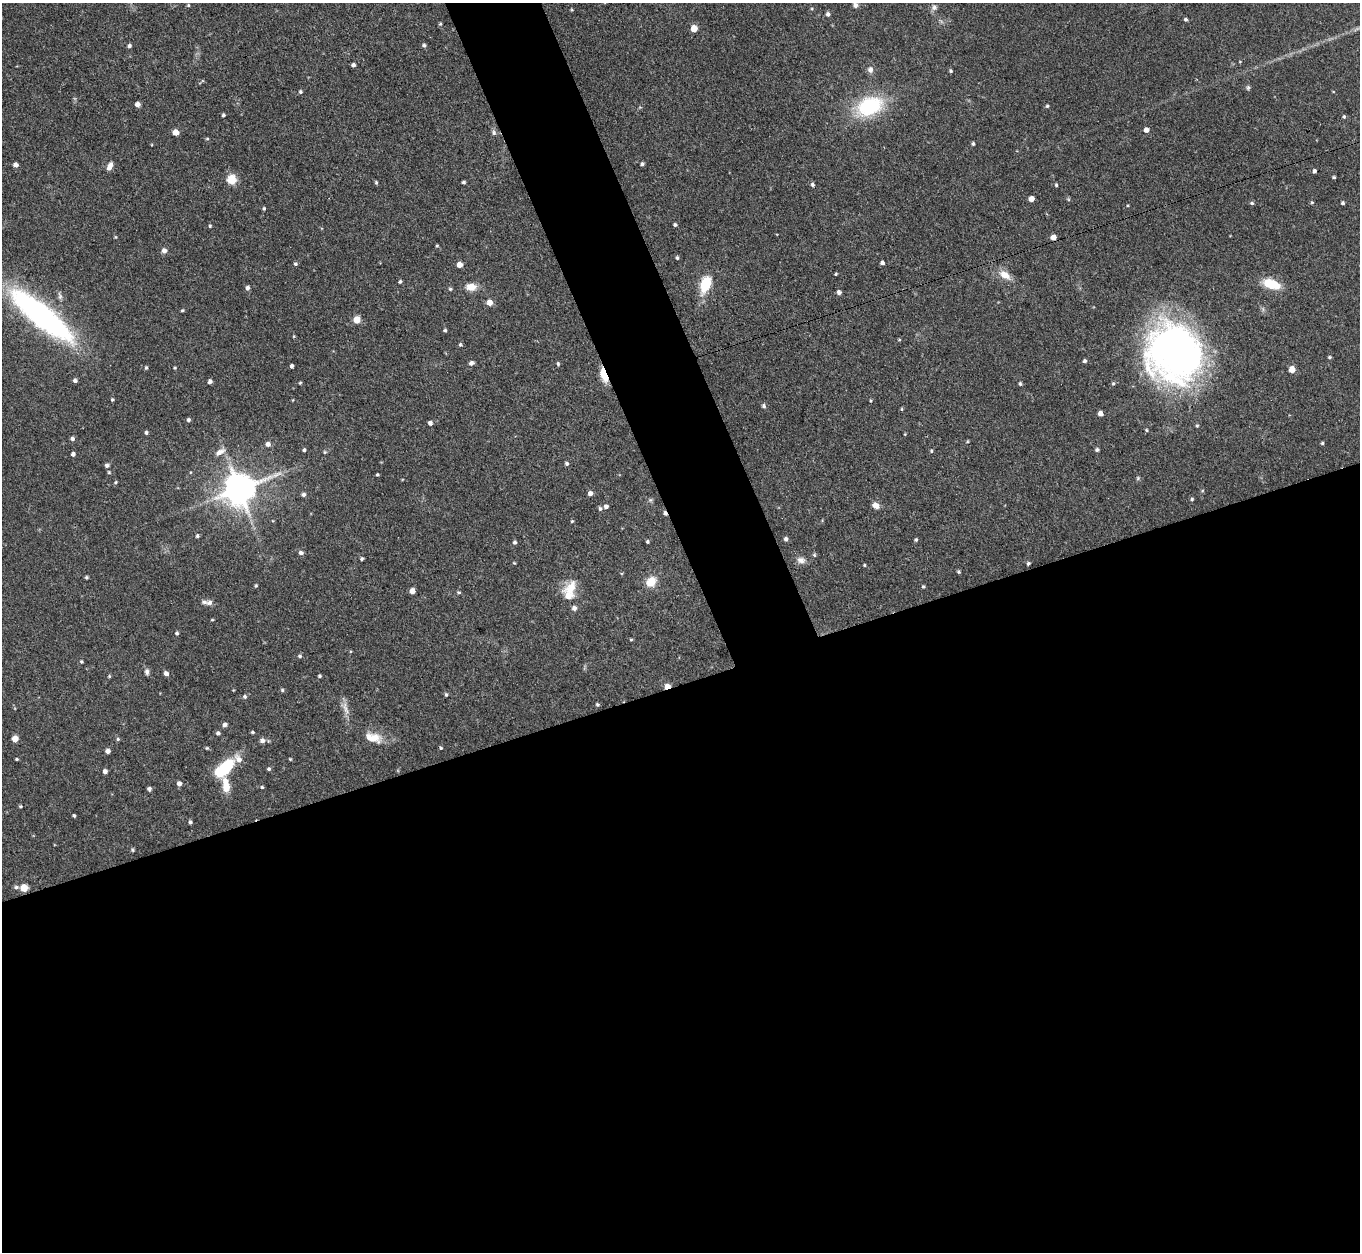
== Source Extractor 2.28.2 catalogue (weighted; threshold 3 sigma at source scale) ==
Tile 15 of 4 x 4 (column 3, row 4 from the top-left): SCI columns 2756-4113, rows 310-1559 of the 5509 x 5488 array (HDU 1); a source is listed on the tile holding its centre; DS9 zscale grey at full resolution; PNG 1362 x 1254 px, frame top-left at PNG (2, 3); no overlay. Shown black and unused: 49% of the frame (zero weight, under 3 of 4 exposures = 5% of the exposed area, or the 3 px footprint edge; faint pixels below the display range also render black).
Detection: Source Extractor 2.28.2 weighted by HDU 2 'WHT'; one run over the whole footprint, this tile lists its part. Background 0.33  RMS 0.0096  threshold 0.0431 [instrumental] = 3 sigma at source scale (4.5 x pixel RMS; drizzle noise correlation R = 1.50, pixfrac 1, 0.05/0.05 arcsec/px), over >= 5 px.
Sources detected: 175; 1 cosmic-ray / hot-pixel residue — not listed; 3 inside a brighter listed object's ellipse — not listed separately; the other 171 listed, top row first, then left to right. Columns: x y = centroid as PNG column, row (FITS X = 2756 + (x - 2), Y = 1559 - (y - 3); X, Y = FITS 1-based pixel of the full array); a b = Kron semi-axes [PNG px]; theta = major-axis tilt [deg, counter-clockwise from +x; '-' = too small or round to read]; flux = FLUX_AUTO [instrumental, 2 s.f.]
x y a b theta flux
188 5 5 4 - 1.2
855 5 6 5 - 3.1
934 7 8 8 - 3.2
828 14 5 5 - 2.7
1185 19 4 4 - 1.6
440 24 5 4 - 1.2
694 28 5 5 - 13
424 45 5 5 - 1.9
129 46 5 4 - 2.2
353 65 4 4 - 2.3
870 70 9 8 - 3.8
951 71 5 4 - 1.3
300 92 5 5 - 1.4
137 104 4 4 - 4.7
869 106 29 19 23 70
1047 106 4 4 - 1.4
223 115 4 3 - 1.4
1344 117 4 3 - 1.3
1146 130 5 5 - 4.8
175 132 5 5 - 9.2
494 132 8 6 -67 2.6
207 139 5 3 - 0.99
973 144 5 4 - 1.4
642 164 5 4 - 1.8
15 165 5 5 - 3.6
110 166 9 5 66 5.9
1314 171 4 4 - 2.1
1334 177 4 3 - 1.2
231 179 6 5 - 45
376 182 5 3 - 1.3
464 182 3 3 - 1.5
812 184 5 5 - 1.9
1056 185 4 4 - 1.2
1031 199 5 4 - 6.4
1312 202 5 4 - 1.2
1252 203 6 5 - 1.5
1342 203 4 4 - 1.7
264 208 4 4 - 1.2
675 225 4 4 - 1.7
210 226 4 4 - 1.2
115 237 5 3 - 0.83
1053 237 5 5 - 5.5
437 246 4 3 - 1
164 251 6 5 - 4.5
677 258 4 3 - 1.4
882 263 5 4 - 2.2
295 264 6 4 -3 1.5
459 265 5 5 - 7.1
836 274 4 3 - 1
1005 275 17 9 -33 11
400 282 5 4 - 1.4
705 284 19 11 69 27
1271 284 17 8 -17 30
471 287 11 8 -4 11
247 288 5 5 - 3
450 289 4 4 - 1.3
839 292 5 4 - 3.5
60 296 11 5 -81 2.8
489 302 6 6 - 7.4
182 310 5 3 - 1.1
42 316 62 16 -39 310
357 319 6 5 - 14
445 330 4 4 - 1.3
294 336 5 3 - 0.79
460 345 5 4 - 1.4
1174 352 62 56 -61 420
1330 357 4 4 - 1.2
1084 361 4 4 - 1.9
471 363 6 5 - 2.9
558 364 5 4 - 1.4
291 366 4 3 - 2.3
146 368 5 4 - 1.3
1292 369 5 4 - 13
604 375 20 7 -70 13
75 380 5 5 - 2.3
210 381 4 4 - 2.6
300 383 4 3 - 0.97
1020 384 5 4 - 1.4
112 399 4 4 - 1.2
764 406 5 5 - 1.9
902 409 5 3 - 0.94
1100 413 5 5 - 4.3
188 420 5 5 - 1.8
430 423 5 4 - 2.8
1197 426 5 4 - 1.1
1146 430 4 4 - 1.1
146 432 5 4 - 1.6
72 439 5 5 - 2.3
1322 443 4 4 - 1.2
268 444 6 6 - 3.6
304 450 4 4 - 1.4
1097 450 5 4 - 1.8
931 451 5 4 - 1.2
220 452 14 7 24 5.6
325 452 5 4 - 1.1
73 454 4 4 - 2.1
567 463 5 4 - 1.8
107 465 6 5 - 2
377 474 4 3 - 1.1
1138 478 5 5 - 1.3
115 482 5 4 - 1.3
239 489 11 10 - 1700
590 493 5 5 - 3.6
304 494 5 5 - 2.4
1192 499 4 4 - 1.5
650 500 6 5 - 1.7
876 505 8 6 -32 6.5
606 506 5 5 - 3
600 509 6 4 -87 1.8
572 521 5 4 - 0.98
197 536 5 4 - 1.6
786 539 6 5 - 2.3
916 540 5 4 - 1.3
647 541 4 4 - 1.3
515 542 5 5 - 1.9
301 553 6 5 - 2.9
814 555 5 4 - 1.2
362 559 4 4 - 1.5
801 560 12 9 -8 5.3
1028 563 4 4 - 1.3
864 565 3 3 - 0.86
959 572 4 4 - 1.3
86 577 4 3 - 1.2
651 582 12 10 47 14
256 586 5 4 - 1.2
923 586 4 4 - 1.2
571 587 21 15 46 16
412 591 5 5 - 5.5
459 592 5 4 - 1.3
210 602 9 7 3 3.6
574 608 7 6 - 3.2
212 620 4 3 - 0.81
177 633 5 4 - 1.6
631 639 5 3 - 1.1
300 656 5 5 - 1.6
81 661 5 4 - 1.1
147 672 9 6 -80 2.8
166 673 5 5 - 3.4
109 676 5 4 - 1
319 676 4 4 - 1.3
667 686 6 4 18 9.9
282 690 5 5 - 1.4
446 694 5 4 - 1.3
245 696 6 6 - 1.8
597 705 5 4 - 1.3
345 708 23 7 -69 7.3
225 725 5 4 - 3
252 732 4 4 - 1.2
218 733 5 4 - 2
373 737 24 12 -14 16
15 739 5 5 - 9.8
118 739 5 5 - 1.3
262 740 6 6 - 3.6
207 748 5 4 - 1.1
440 748 4 4 - 1.2
108 751 5 5 - 3.8
16 759 3 3 - 0.97
290 759 5 3 - 0.83
224 769 24 11 42 46
269 769 5 5 - 1.5
105 771 5 5 - 2.7
179 783 5 5 - 3.5
226 785 16 7 -83 16
262 787 4 4 - 1.1
149 789 5 4 - 2.5
20 806 5 4 - 1.1
74 815 3 3 - 1.3
190 822 4 4 - 1.7
133 850 5 4 - 1.2
16 887 6 5 - 2
24 888 5 5 - 16
Overlapping masked pixels (flux is a lower limit): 2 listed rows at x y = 604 375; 667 686